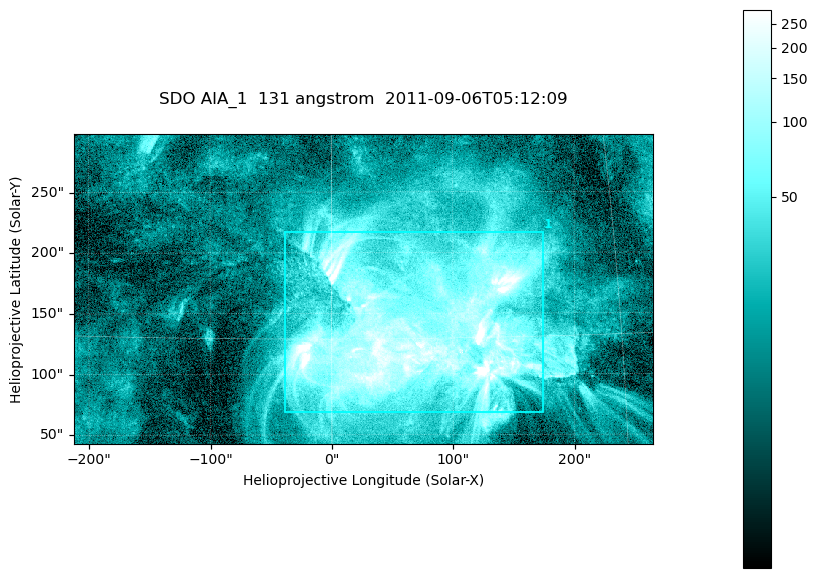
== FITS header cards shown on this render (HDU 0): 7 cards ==
TELESCOP= 'SDO     '           /
INSTRUME= 'AIA_1   '           /
WAVELNTH=                  131 /
WAVEUNIT= 'angstrom'           /
DATE-OBS= '2011-09-06T05:12:09.62' /
CTYPE1  = 'HPLN-TAN'           /
CTYPE2  = 'HPLT-TAN'           /

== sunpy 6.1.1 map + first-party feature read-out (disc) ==
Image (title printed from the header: SDO AIA_1  131 angstrom  2011-09-06T05:12:09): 794 x 424 px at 0.601 arcsec/px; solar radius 952 arcsec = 1584 px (partial field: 4.3% of the solar disc is inside the frame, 100% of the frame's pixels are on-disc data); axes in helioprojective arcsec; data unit not stated in the header (colour bar unlabelled)
Pointing: header CRPIX1/2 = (2043.22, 2045.61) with CRVAL1/2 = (0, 0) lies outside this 794 x 424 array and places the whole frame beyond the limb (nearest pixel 1.29 R_sun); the SolarSoft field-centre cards XCEN/YCEN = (26.07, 170.1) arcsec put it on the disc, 1626 arcsec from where CRPIX/CRVAL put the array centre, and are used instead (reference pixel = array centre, CRVAL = XCEN/YCEN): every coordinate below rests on XCEN/YCEN
Orientation: roll -0.139 deg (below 1 deg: not rotated)
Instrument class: DISC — disc imager (sunpy class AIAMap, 131 A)
Bright regions (active regions / flare kernels): reference = the on-disc median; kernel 7 px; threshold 5 sigma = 68.1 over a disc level ~15.9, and >= 1.15x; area >= 336 px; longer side >= 5 px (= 3 arcsec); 1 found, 1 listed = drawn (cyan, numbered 1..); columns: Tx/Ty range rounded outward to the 2 arcsec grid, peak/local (2 s.f.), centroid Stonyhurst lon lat
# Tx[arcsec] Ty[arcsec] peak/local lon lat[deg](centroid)
1 -40..174 68..218 36 +4 +15